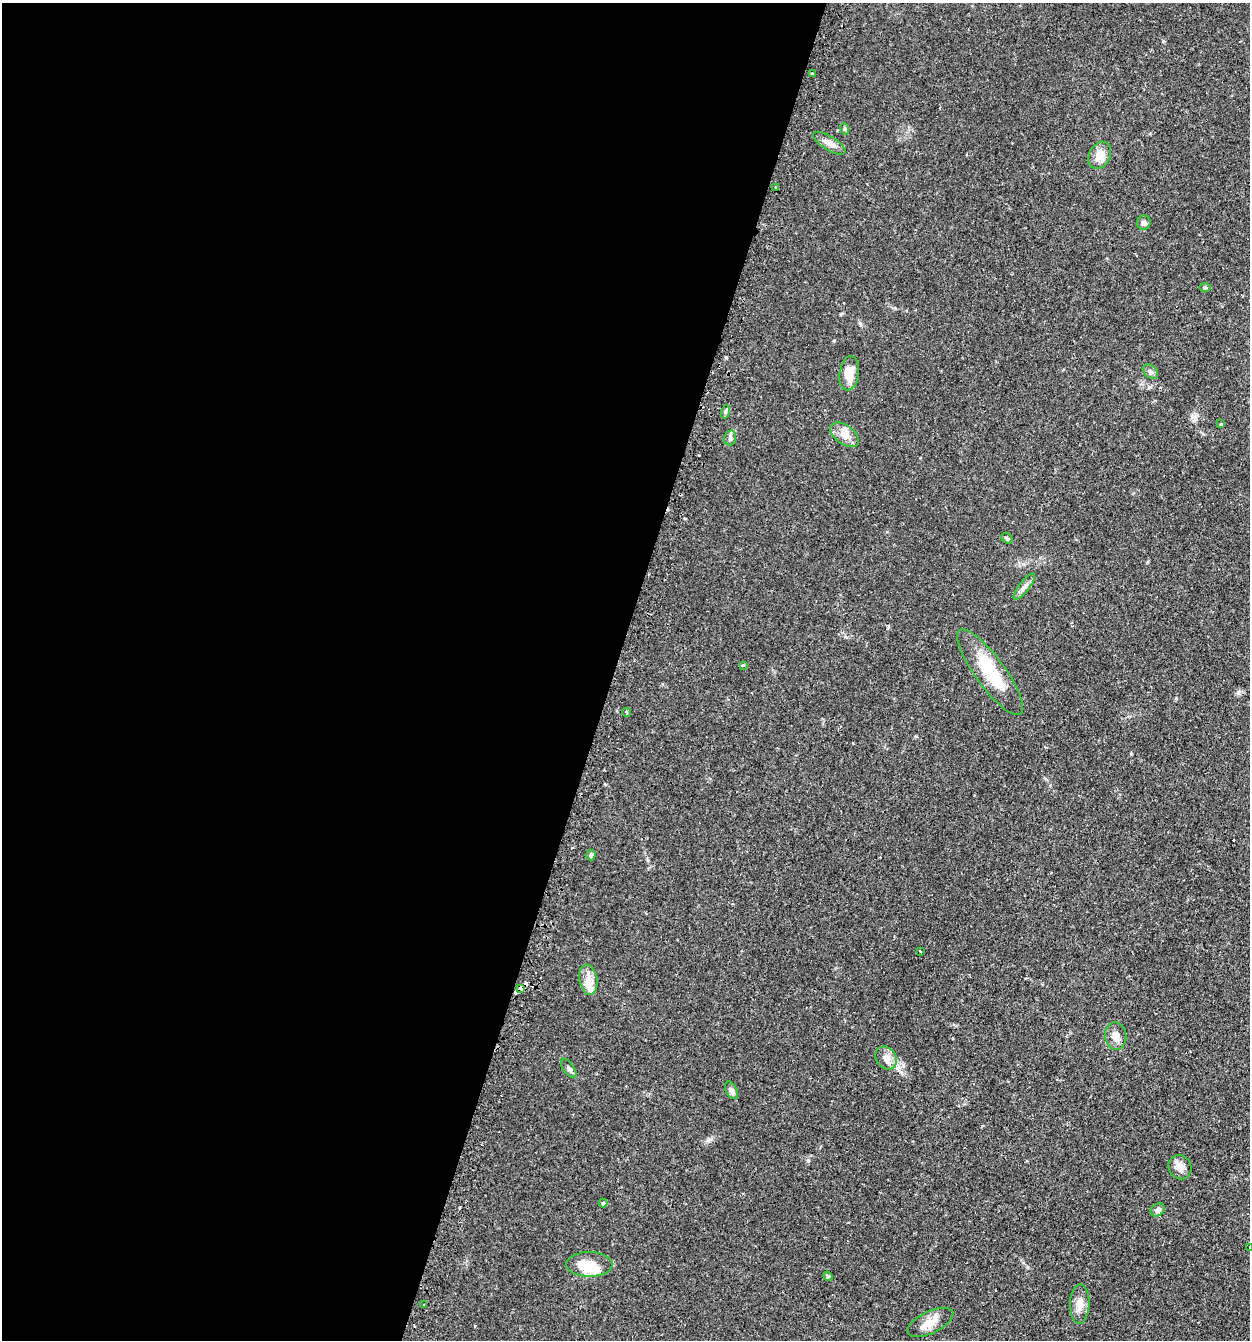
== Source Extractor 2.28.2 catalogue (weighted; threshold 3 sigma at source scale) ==
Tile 5 of 4 x 4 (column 1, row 2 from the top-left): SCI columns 163-1410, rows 2713-4050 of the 5447 x 5425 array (HDU 1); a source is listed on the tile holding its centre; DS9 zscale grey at full resolution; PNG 1252 x 1342 px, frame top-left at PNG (2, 3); each listed source drawn as its Kron ellipse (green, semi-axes under 4 px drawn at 4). Shown black and unused: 49% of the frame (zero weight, under 2 of 3 exposures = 4% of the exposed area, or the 3 px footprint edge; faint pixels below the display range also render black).
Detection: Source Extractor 2.28.2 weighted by HDU 2 'WHT'; one run over the whole footprint, this tile lists its part. Background 0.0992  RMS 0.0055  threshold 0.0249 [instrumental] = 3 sigma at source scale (4.5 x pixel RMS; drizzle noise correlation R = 1.50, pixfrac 1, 0.05/0.05 arcsec/px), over >= 5 px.
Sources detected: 39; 1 inside a brighter object's white glare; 2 cosmic-ray / hot-pixel residue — neither listed nor drawn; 1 inside a brighter listed object's ellipse — not listed separately; the other 35 listed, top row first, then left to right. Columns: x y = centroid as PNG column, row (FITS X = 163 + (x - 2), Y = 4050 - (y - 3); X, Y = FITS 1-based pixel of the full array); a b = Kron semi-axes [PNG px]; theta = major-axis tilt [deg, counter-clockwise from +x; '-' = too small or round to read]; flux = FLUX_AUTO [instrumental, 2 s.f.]
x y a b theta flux
812 74 3 3 - 0.95
845 129 6 4 -72 0.7
829 143 18 6 -31 3.2
1100 155 14 10 63 6.5
775 187 3 2 - 0.62
1144 223 7 6 - 1.7
1205 287 6 4 0 0.72
1150 372 9 6 -40 1.5
849 373 17 9 82 7.6
725 412 7 4 72 0.84
1221 424 4 4 - 0.62
845 435 16 9 -36 4.8
730 438 7 5 77 1.3
1007 538 6 5 - 0.84
1024 587 16 5 52 2.3
743 665 4 3 - 0.52
990 672 52 15 -54 24
627 713 4 3 - 0.59
591 855 5 4 - 0.94
920 951 3 2 - 0.48
588 980 15 9 -79 4.8
521 988 4 3 - 12
1116 1036 14 10 -84 3.8
886 1058 12 10 -51 4
569 1068 11 5 -54 1.6
731 1090 9 5 -61 1.6
1180 1167 12 11 - 4.1
603 1203 4 4 - 0.52
1158 1210 7 6 - 1.8
1249 1247 3 2 - 0.47
589 1264 23 12 0 15
828 1276 5 4 - 0.7
1080 1304 20 9 88 5.1
424 1305 3 2 - 0.53
930 1322 25 11 25 6.9
Overlapping masked pixels (flux is a lower limit): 1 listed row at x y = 521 988
Isophote crosses this tile's border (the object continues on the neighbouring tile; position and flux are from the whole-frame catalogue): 1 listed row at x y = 1249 1247
Unlisted compact peaks at least as high as the median listed source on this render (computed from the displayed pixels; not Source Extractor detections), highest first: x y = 1238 692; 708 1140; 1131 754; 1149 387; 903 1065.